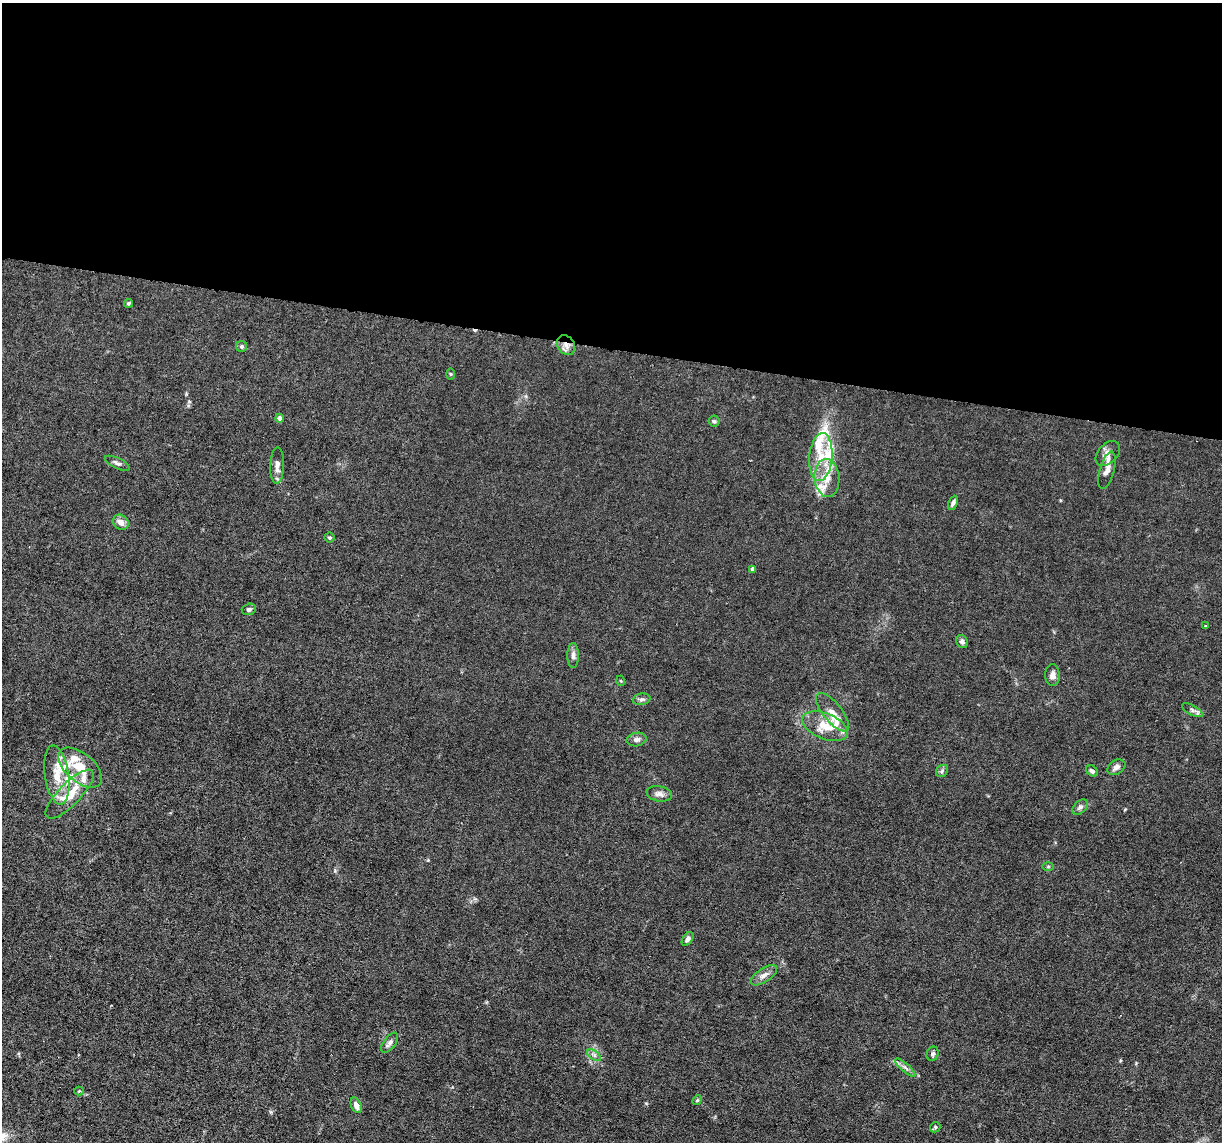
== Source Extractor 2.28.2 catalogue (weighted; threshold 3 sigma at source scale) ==
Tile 3 of 4 x 4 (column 3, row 1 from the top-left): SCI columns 2443-3662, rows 3653-4792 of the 4883 x 4908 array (HDU 1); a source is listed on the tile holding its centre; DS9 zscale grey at full resolution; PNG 1224 x 1144 px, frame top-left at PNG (2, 3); each listed source drawn as its Kron ellipse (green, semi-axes under 4 px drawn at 4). Shown black and unused: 30% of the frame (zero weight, under 3 of 6 exposures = <1% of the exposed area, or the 3 px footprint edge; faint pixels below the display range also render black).
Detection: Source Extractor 2.28.2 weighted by HDU 2 'WHT'; one run over the whole footprint, this tile lists its part. Background 0.0122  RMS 0.0026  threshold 0.0108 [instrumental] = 3 sigma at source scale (4.09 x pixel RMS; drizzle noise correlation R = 1.36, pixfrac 0.8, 0.05/0.05 arcsec/px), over >= 5 px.
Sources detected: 61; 1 cosmic-ray / hot-pixel residue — neither listed nor drawn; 14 inside a brighter listed object's ellipse — not listed separately; the other 46 listed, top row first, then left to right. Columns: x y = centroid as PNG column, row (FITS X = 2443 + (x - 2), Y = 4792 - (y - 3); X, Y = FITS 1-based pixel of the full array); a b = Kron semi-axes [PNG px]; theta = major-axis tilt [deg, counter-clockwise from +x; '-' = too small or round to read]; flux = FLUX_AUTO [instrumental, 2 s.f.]
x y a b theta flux
129 303 4 4 - 0.38
566 345 11 8 -55 1.7
241 346 5 5 - 0.45
450 374 5 3 - 0.24
280 418 4 4 - 1.1
714 421 5 5 - 0.39
1108 453 14 9 45 1.5
821 457 24 11 85 5.8
117 463 13 5 -26 0.75
277 465 18 7 88 1.6
1107 470 19 7 75 1.7
827 478 19 12 -85 4.2
953 503 7 4 63 0.64
121 522 8 7 - 1.7
329 538 5 5 - 0.33
752 569 4 3 - 0.68
249 609 7 5 16 0.6
1205 626 3 3 - 0.21
962 642 7 5 -56 0.86
573 655 12 6 -90 0.95
1052 675 11 7 -90 1.1
621 681 5 3 - 0.2
642 699 9 5 10 0.7
1193 710 11 5 -28 0.75
832 712 23 9 -51 2.4
825 726 24 12 -23 4.6
637 739 10 6 9 0.92
1116 767 10 7 33 1.1
80 768 26 14 -41 5.7
942 771 7 5 49 0.5
1092 771 7 5 -39 0.59
57 775 30 12 -81 5.2
70 794 32 11 46 6.8
659 794 13 7 -10 1.2
1080 807 9 6 44 0.79
1048 866 6 4 1 0.27
688 939 7 4 55 0.83
764 975 15 7 34 1.4
390 1043 12 6 53 0.96
933 1054 7 6 - 0.61
594 1055 8 4 -37 0.61
905 1068 13 3 -41 0.72
79 1091 4 4 - 0.23
697 1100 5 4 - 0.26
356 1105 8 5 -66 1.3
935 1127 6 4 48 0.35
Overlapping masked pixels (flux is a lower limit): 1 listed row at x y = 566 345